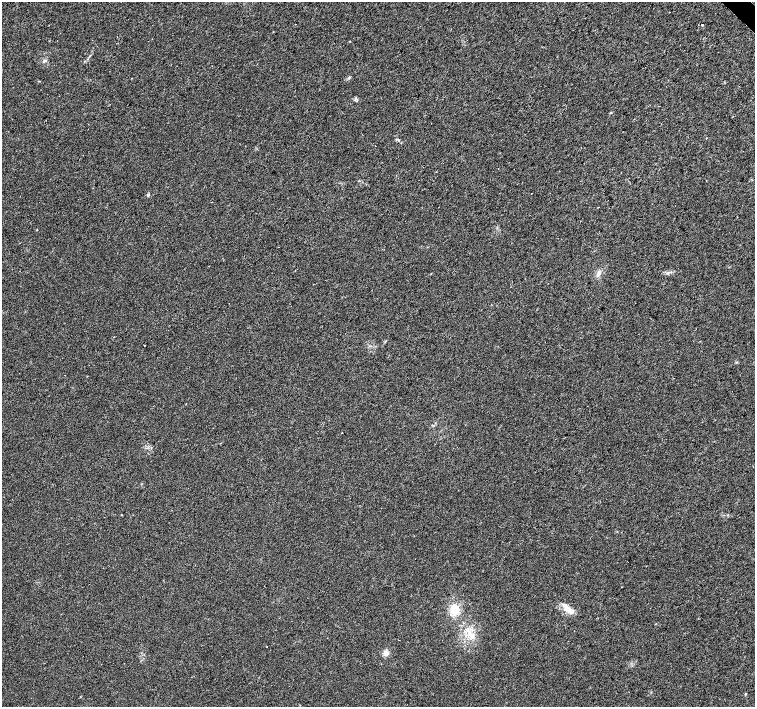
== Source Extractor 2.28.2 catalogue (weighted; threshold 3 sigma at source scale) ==
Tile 10 of 4 x 4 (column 2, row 3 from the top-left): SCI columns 1512-3017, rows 1633-3041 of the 6029 x 6018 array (HDU 1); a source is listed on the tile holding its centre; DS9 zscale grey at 2 x 2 block average (1 PNG px = mean of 2 x 2 image px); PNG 757 x 709 px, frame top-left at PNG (2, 2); no overlay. Shown black and unused: <1% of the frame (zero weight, under 2 of 3 exposures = <1% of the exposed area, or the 3 px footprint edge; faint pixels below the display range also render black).
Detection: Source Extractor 2.28.2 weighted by HDU 2 'WHT'; one run over the whole footprint, this tile lists its part. Background 0.0207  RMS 0.0052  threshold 0.0236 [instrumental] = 3 sigma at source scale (4.5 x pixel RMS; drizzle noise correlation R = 1.50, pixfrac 1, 0.0396/0.0396 arcsec/px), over >= 5 px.
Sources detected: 17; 1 cosmic-ray / hot-pixel residue — not listed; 1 inside a brighter listed object's ellipse — not listed separately; the other 15 listed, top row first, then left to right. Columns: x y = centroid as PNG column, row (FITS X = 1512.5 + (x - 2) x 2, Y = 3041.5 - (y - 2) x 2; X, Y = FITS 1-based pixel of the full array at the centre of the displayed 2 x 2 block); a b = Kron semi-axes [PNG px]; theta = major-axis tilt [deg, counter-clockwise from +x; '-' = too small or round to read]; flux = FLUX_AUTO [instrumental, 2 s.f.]
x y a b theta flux
702 25 2 2 - 6.3
131 78 2 2 - 1.7
611 113 3 2 - 0.84
706 138 2 2 - 0.67
396 139 4 2 - 0.93
531 193 2 2 - 0.76
148 195 4 3 - 1.3
37 230 3 2 - 0.55
598 273 8 4 58 3.8
566 607 15 7 -47 11
455 610 9 7 79 22
469 633 13 6 -63 12
267 647 2 2 - 0.84
386 653 6 5 - 7.1
745 694 3 2 - 0.74
Diffuse or blended objects may show on this block-average render without a row.